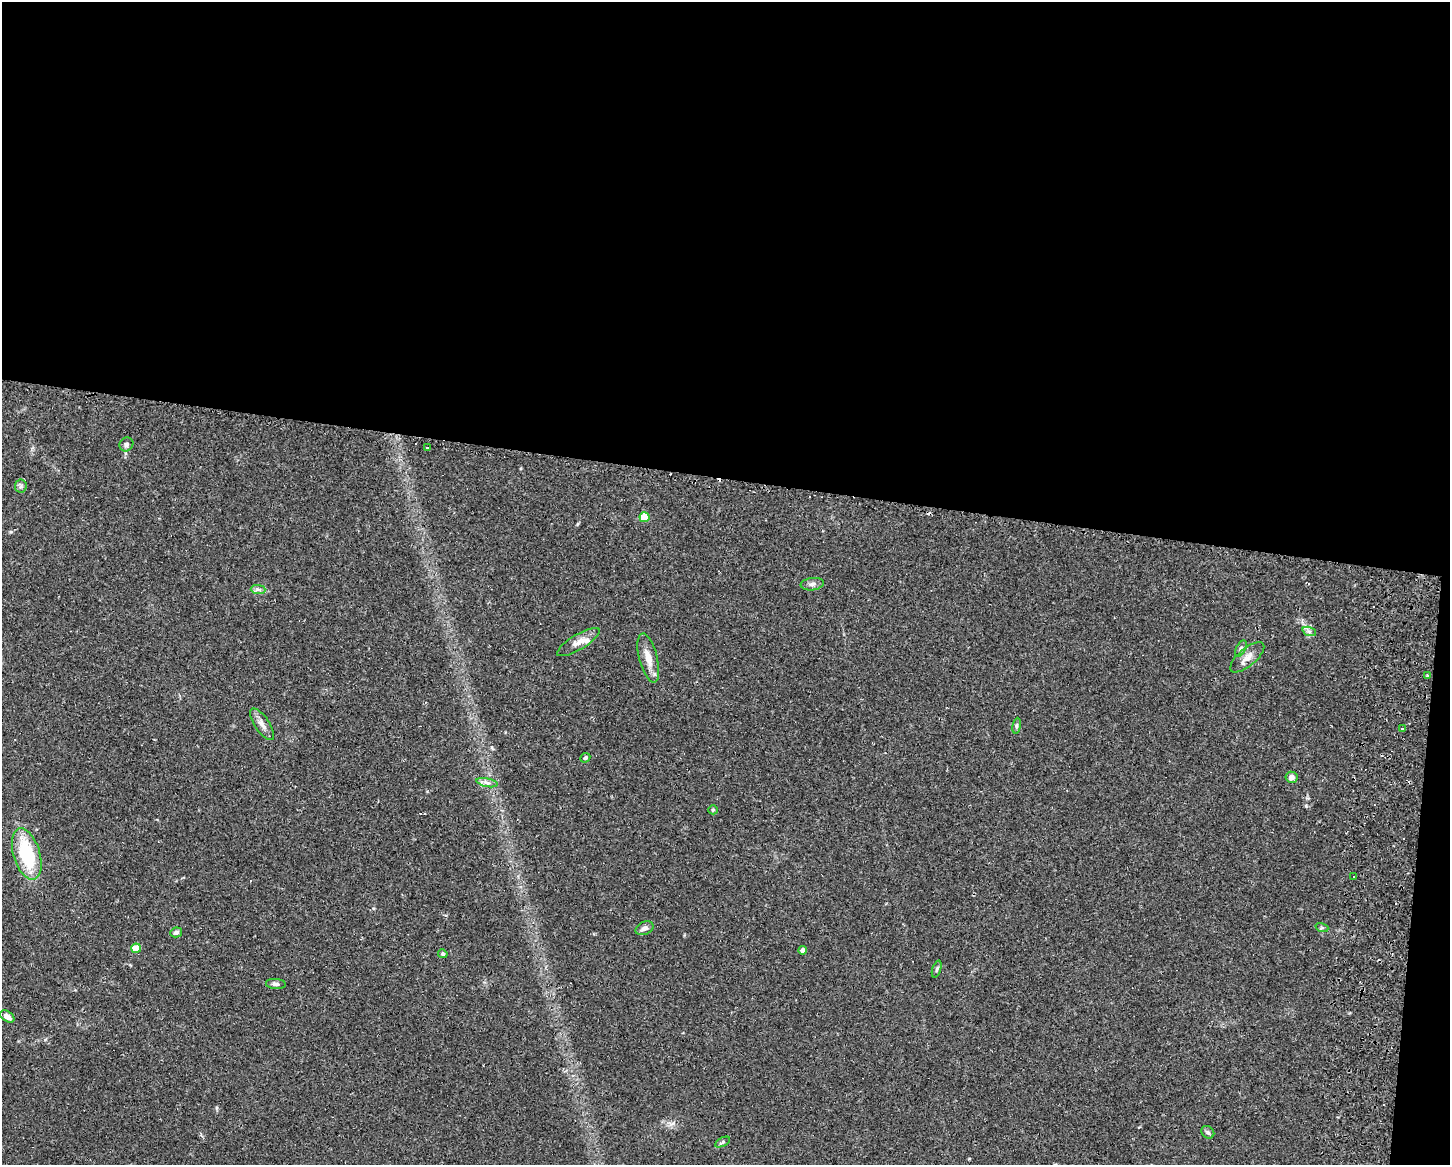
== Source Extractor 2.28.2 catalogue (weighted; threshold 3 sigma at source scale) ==
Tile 3 of 3 x 4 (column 3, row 1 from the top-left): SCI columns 3194-4641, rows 3506-4668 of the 4749 x 4707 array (HDU 1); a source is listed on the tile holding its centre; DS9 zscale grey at full resolution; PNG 1452 x 1167 px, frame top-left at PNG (2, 2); each listed source drawn as its Kron ellipse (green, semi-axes under 4 px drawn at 4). Shown black and unused: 42% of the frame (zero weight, under 2 of 3 exposures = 4% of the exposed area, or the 3 px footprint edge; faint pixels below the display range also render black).
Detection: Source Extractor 2.28.2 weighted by HDU 2 'WHT'; one run over the whole footprint, this tile lists its part. Background 0.0342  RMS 0.0051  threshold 0.0231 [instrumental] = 3 sigma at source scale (4.5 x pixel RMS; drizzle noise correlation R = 1.50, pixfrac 1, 0.05/0.05 arcsec/px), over >= 5 px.
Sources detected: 40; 7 cosmic-ray / hot-pixel residue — neither listed nor drawn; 1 inside a brighter listed object's ellipse — not listed separately; the other 32 listed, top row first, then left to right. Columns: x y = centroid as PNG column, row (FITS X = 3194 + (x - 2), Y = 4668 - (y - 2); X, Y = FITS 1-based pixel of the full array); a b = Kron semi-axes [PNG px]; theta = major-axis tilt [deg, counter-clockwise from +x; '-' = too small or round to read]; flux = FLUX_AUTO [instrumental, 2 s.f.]
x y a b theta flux
126 444 7 6 - 1.4
427 448 4 3 - 0.45
21 486 6 6 - 1.2
644 517 5 5 - 16
812 584 11 6 7 1.9
258 589 7 4 -1 1.2
1309 631 7 4 -18 1.2
578 642 24 7 31 4.8
1241 648 9 4 64 1.2
1247 657 21 9 40 4.6
648 658 25 9 -76 6
1427 675 4 3 - 0.51
262 724 18 7 -56 3.5
1017 726 8 4 81 0.97
1402 729 3 3 - 2.3
585 758 5 4 - 0.96
1291 777 6 5 - 2.6
487 783 11 4 -12 1.8
713 810 5 4 - 0.62
27 854 26 13 -73 31
1354 876 2 2 - 0.51
644 928 9 6 26 2.1
1322 928 6 4 -17 0.83
176 932 6 5 - 1.3
136 948 5 4 - 8.8
803 950 4 4 - 3.4
443 954 5 4 - 1.1
937 969 9 4 72 0.96
276 984 10 5 -5 1.6
7 1016 8 5 -33 3.1
1208 1132 7 5 -44 1
722 1142 8 4 28 0.93